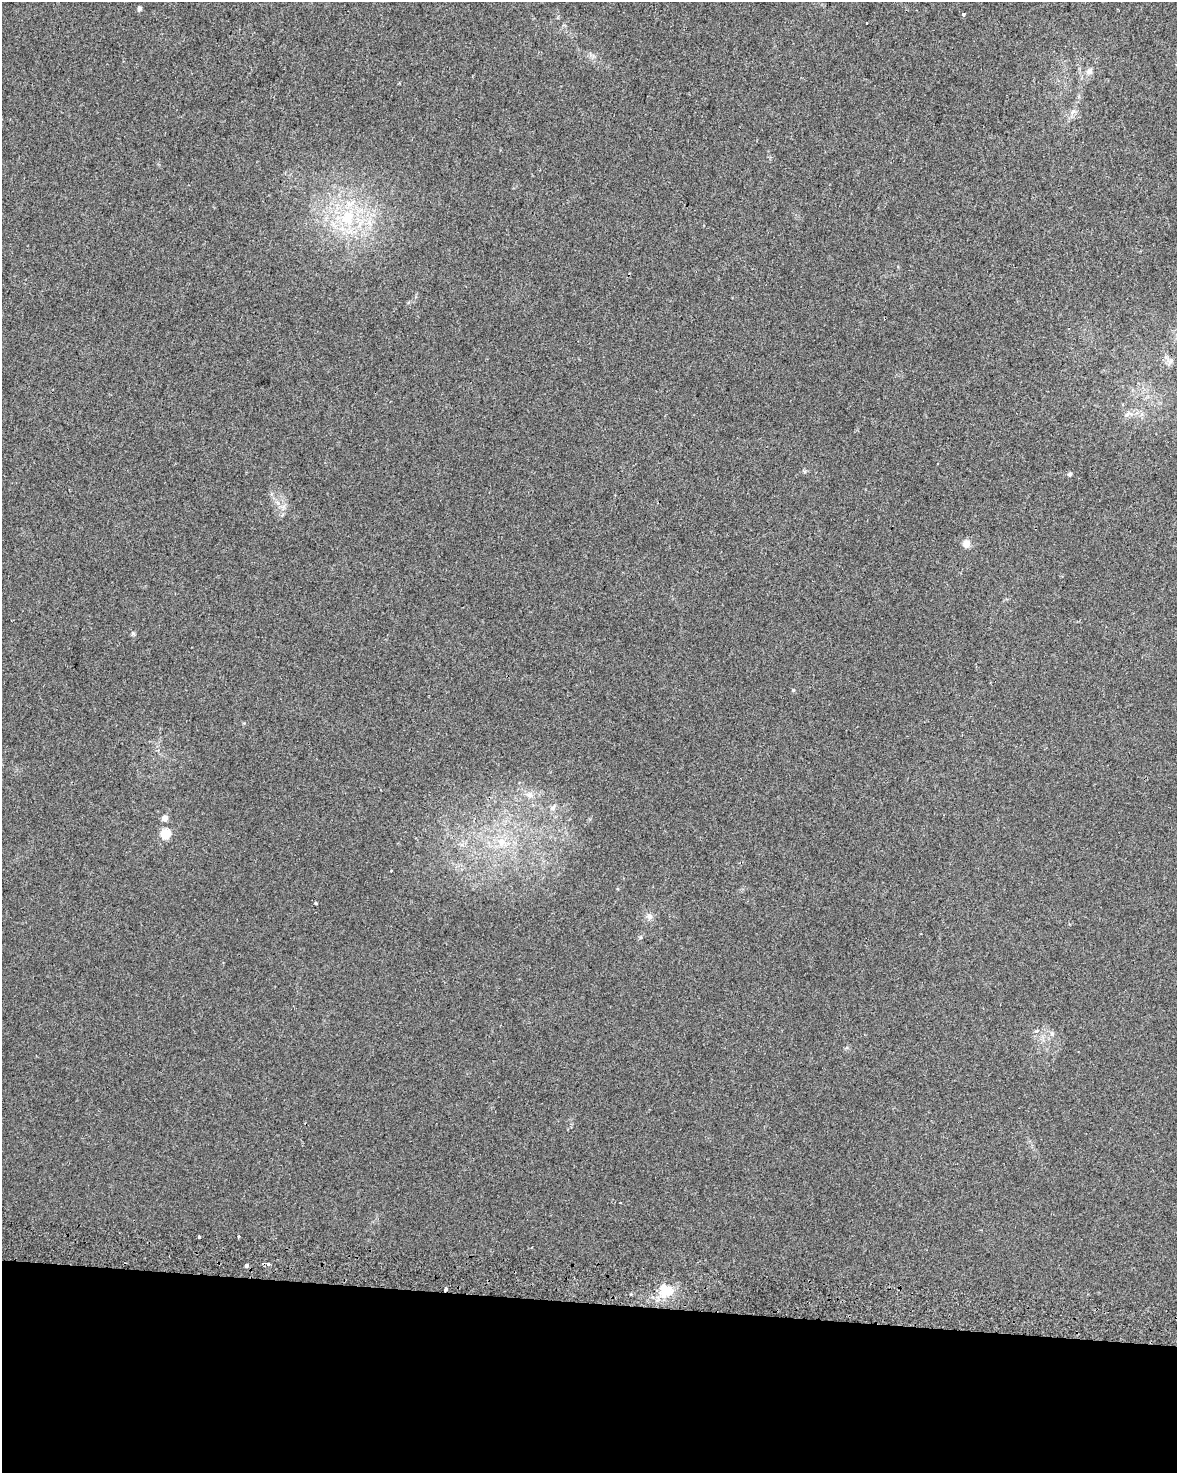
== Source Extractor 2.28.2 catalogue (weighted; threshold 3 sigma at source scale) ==
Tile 10 of 4 x 3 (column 2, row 3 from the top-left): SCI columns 1232-2406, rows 337-1807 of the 4803 x 5029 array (HDU 1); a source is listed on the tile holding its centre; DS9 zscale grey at full resolution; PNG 1179 x 1475 px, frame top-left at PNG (2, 2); no overlay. Shown black and unused: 12% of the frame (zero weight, under 2 of 3 exposures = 4% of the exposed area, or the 3 px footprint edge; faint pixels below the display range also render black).
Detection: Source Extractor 2.28.2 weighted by HDU 2 'WHT'; one run over the whole footprint, this tile lists its part. Background 0.0284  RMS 0.0049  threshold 0.0221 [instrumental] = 3 sigma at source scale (4.5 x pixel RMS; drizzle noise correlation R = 1.50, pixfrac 1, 0.0396/0.0396 arcsec/px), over >= 5 px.
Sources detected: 27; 1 cosmic-ray / hot-pixel residue — not listed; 1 inside a brighter listed object's ellipse — not listed separately; the other 25 listed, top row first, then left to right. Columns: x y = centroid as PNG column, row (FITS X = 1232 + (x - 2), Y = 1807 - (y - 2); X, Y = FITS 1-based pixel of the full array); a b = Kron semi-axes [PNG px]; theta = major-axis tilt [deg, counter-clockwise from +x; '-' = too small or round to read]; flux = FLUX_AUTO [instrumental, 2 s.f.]
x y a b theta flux
139 9 6 4 76 1.2
964 14 3 3 - 1.4
867 23 3 3 - 2.2
1089 71 9 8 - 2.1
1073 112 10 5 62 1.8
348 217 26 22 78 26
1170 361 9 8 - 2.2
1127 414 11 3 40 1.2
1070 474 6 4 18 0.83
966 543 7 6 - 4.9
133 633 5 5 - 0.73
530 794 9 8 - 2.7
553 808 9 6 46 1.5
164 818 5 5 - 4.1
165 834 5 5 - 25
502 842 13 12 - 6.8
391 871 2 2 - 0.41
316 903 3 3 - 0.91
649 916 9 7 -26 2
1052 1034 6 5 - 1.1
199 1237 3 3 - 1.1
268 1264 4 3 - 1.4
246 1266 4 3 - 2.7
445 1290 4 3 - 3.4
666 1292 23 15 30 11
Overlapping masked pixels (flux is a lower limit): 1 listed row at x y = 445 1290
Unlisted compact peaks at least as high as the median listed source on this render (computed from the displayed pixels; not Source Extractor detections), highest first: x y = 793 690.